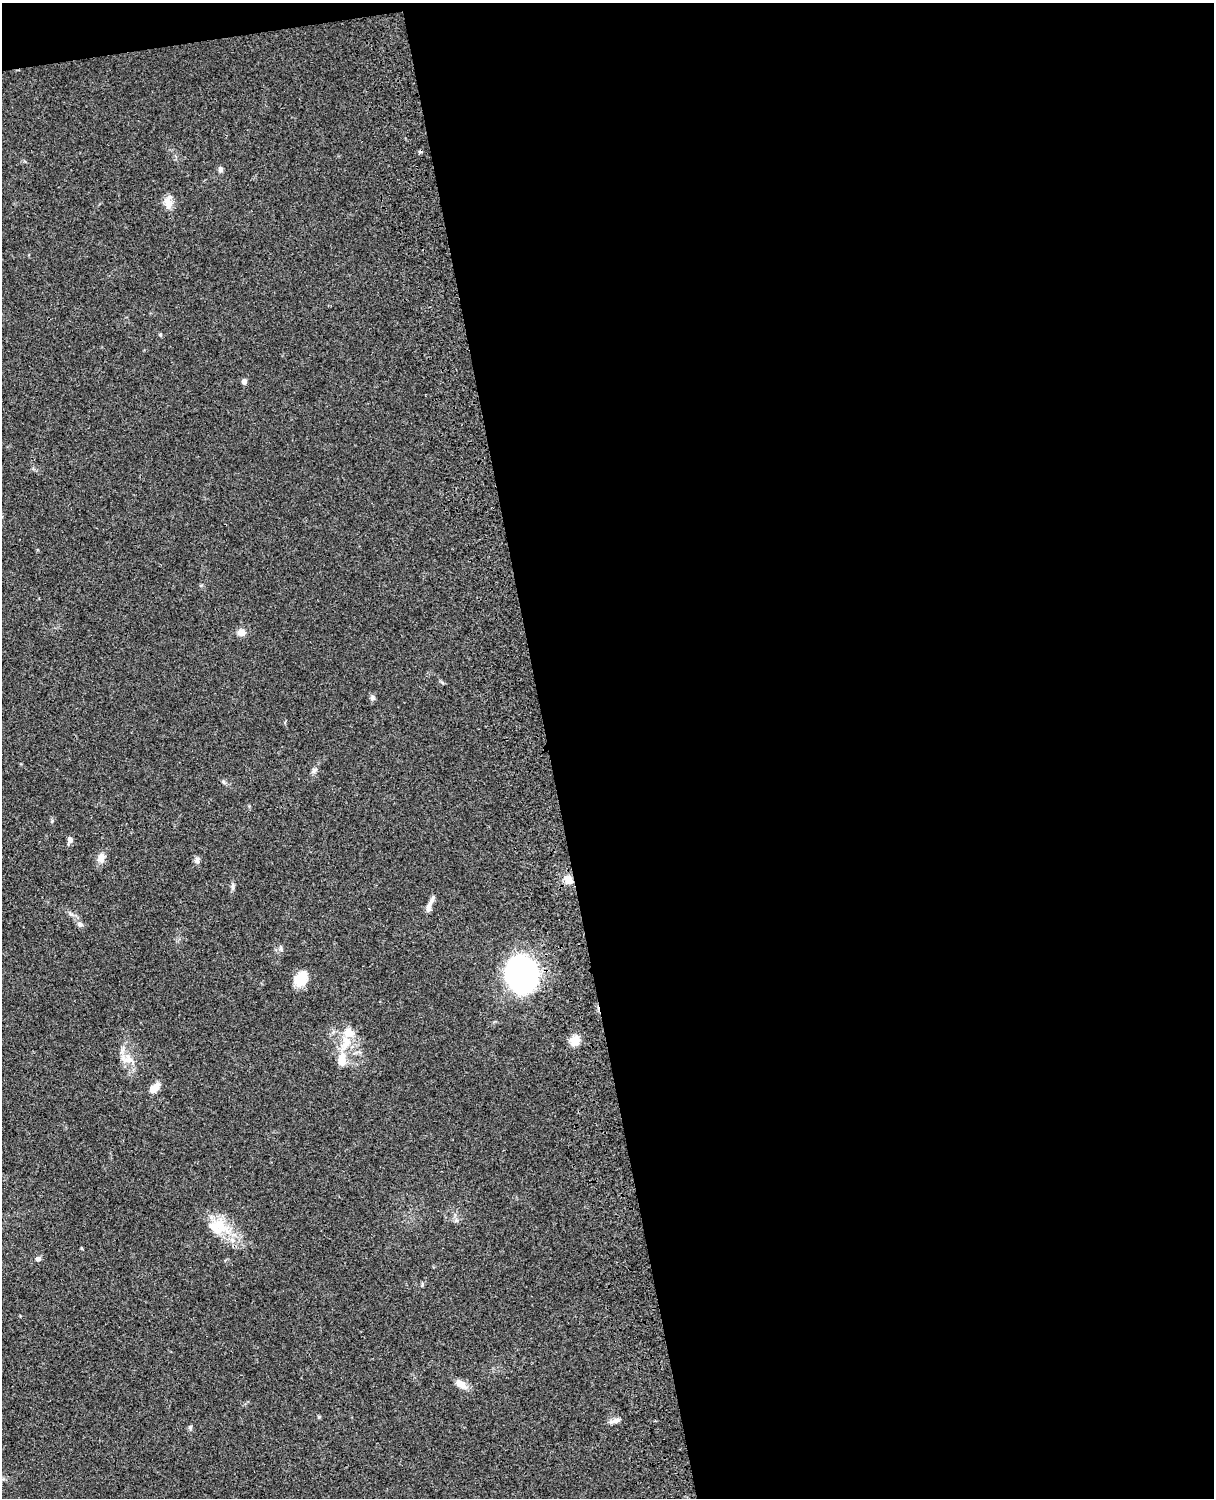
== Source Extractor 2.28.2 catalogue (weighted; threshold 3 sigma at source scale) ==
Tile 4 of 4 x 3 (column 4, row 1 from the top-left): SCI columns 3757-4968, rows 3268-4763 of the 5087 x 4925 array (HDU 1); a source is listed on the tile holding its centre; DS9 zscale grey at full resolution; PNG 1216 x 1500 px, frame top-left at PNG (2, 3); no overlay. Shown black and unused: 56% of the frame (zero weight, under 3 of 4 exposures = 6% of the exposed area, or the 3 px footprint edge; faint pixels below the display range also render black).
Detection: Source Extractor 2.28.2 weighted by HDU 2 'WHT'; one run over the whole footprint, this tile lists its part. Background 0.0916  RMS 0.0062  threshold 0.0281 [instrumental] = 3 sigma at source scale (4.5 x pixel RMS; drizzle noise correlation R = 1.50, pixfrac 1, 0.05/0.05 arcsec/px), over >= 5 px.
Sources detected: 32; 1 cosmic-ray / hot-pixel residue — not listed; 4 inside a brighter listed object's ellipse — not listed separately; the other 27 listed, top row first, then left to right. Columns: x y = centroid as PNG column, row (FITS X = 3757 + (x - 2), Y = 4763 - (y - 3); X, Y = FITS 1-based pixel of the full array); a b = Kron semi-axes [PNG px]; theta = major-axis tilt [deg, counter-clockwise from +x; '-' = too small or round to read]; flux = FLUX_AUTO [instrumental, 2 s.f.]
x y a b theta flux
220 169 7 5 73 1.6
168 201 21 10 81 5.4
160 335 5 4 - 0.73
244 381 5 4 - 3
201 585 6 3 19 0.65
241 632 11 9 5 3.4
372 698 7 6 - 1.5
314 770 9 6 51 1.6
70 840 8 6 -70 2.1
101 858 11 9 72 4.4
197 860 9 6 -83 1.8
568 879 11 8 -74 5.2
233 887 11 4 -90 1.6
429 906 16 7 75 3.1
80 924 8 7 - 1.9
281 948 7 4 72 1.1
522 974 33 28 -69 130
301 978 18 12 54 12
575 1040 11 10 - 7.7
345 1043 28 14 77 14
127 1059 18 11 -13 6.8
154 1088 12 7 44 6.4
221 1226 31 17 -55 18
38 1259 7 5 14 1.9
461 1384 16 9 -33 5
615 1420 15 5 19 2.7
190 1427 6 5 - 1.2
Unlisted compact peaks at least as high as the median listed source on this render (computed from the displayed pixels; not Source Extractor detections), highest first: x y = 52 821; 319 1417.